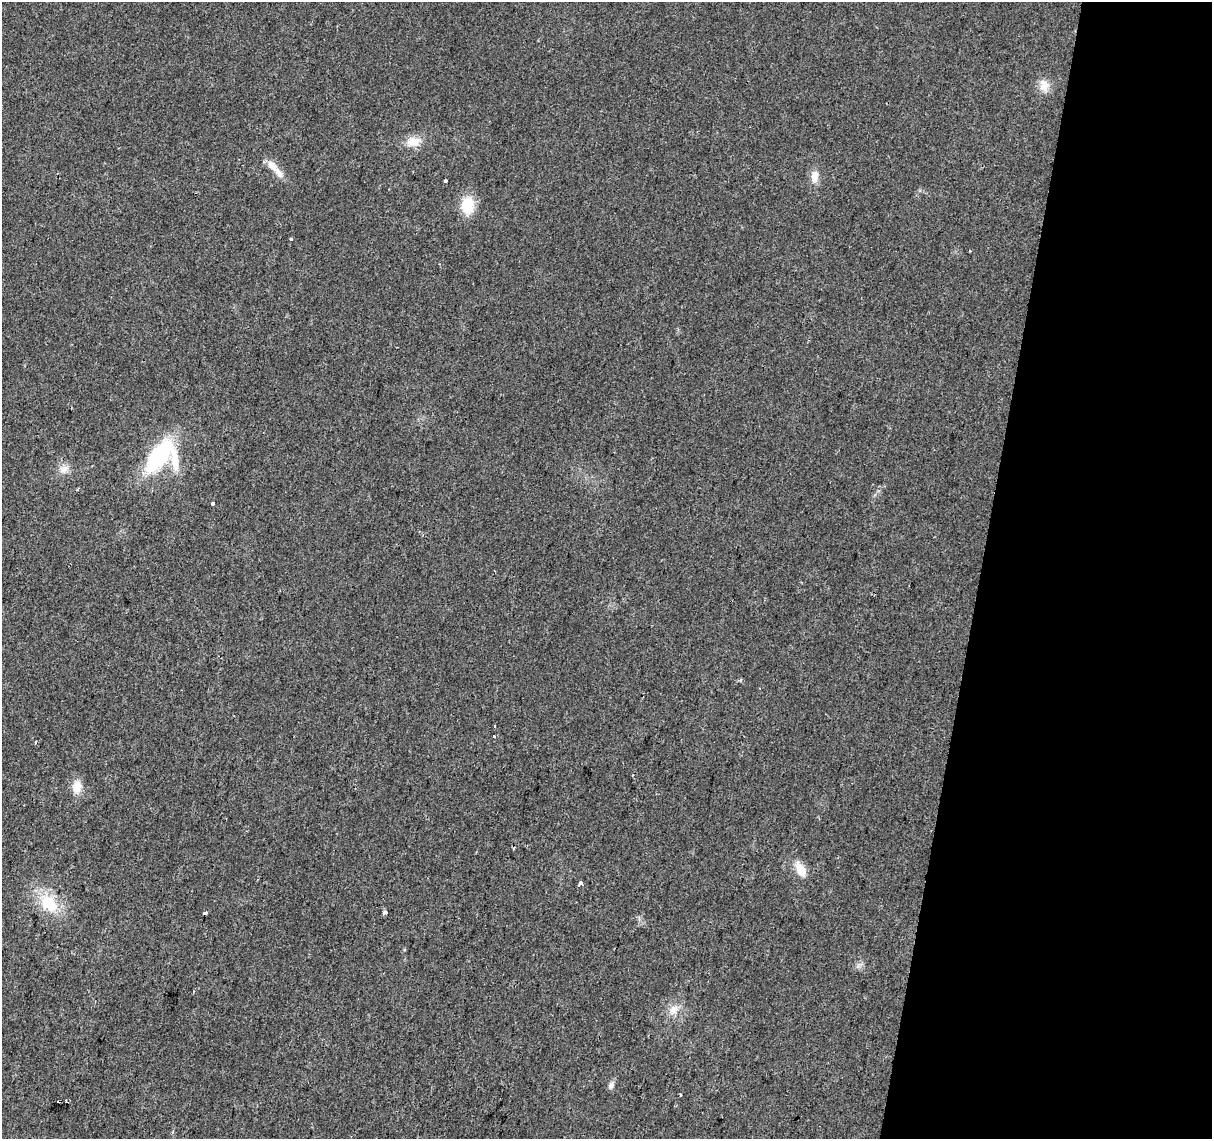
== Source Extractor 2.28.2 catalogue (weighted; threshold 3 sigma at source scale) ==
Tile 8 of 4 x 4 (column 4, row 2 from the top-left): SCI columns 3630-4839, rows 2500-3636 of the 4847 x 5057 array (HDU 1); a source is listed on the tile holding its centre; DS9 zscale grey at full resolution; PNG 1214 x 1141 px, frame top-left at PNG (2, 2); no overlay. Shown black and unused: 19% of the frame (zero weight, under 2 of 3 exposures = <1% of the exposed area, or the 3 px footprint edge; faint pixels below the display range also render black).
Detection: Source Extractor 2.28.2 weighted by HDU 2 'WHT'; one run over the whole footprint, this tile lists its part. Background 0.0273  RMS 0.0063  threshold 0.0285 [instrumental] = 3 sigma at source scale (4.5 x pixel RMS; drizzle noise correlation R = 1.50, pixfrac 1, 0.0396/0.0396 arcsec/px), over >= 5 px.
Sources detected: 27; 1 inside a brighter listed object's ellipse — not listed separately; the other 26 listed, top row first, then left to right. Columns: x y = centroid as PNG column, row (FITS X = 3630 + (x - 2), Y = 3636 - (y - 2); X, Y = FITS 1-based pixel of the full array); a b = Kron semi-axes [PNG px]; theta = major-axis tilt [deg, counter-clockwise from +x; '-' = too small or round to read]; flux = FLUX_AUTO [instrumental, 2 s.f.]
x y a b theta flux
1044 86 18 13 -79 7.3
413 142 20 13 9 9
277 171 22 8 -53 6.6
814 177 17 9 85 6.4
445 180 3 3 - 1.5
467 205 21 15 89 17
291 239 3 3 - 1
158 456 34 16 52 68
175 461 36 10 -84 16
64 469 13 9 49 5
77 490 3 3 - 0.69
213 503 3 3 - 5.1
740 680 5 3 - 0.97
494 737 3 3 - 3.8
36 743 4 3 - 1.2
77 787 18 12 83 7.7
800 869 21 10 -63 9.6
580 883 4 3 - 32
49 903 25 17 -52 25
205 913 4 3 - 3.2
384 913 5 3 - 2
673 1010 16 11 50 7
611 1085 9 7 69 2.6
680 1094 3 2 - 0.71
66 1101 4 3 - 1.1
58 1102 3 2 - 3